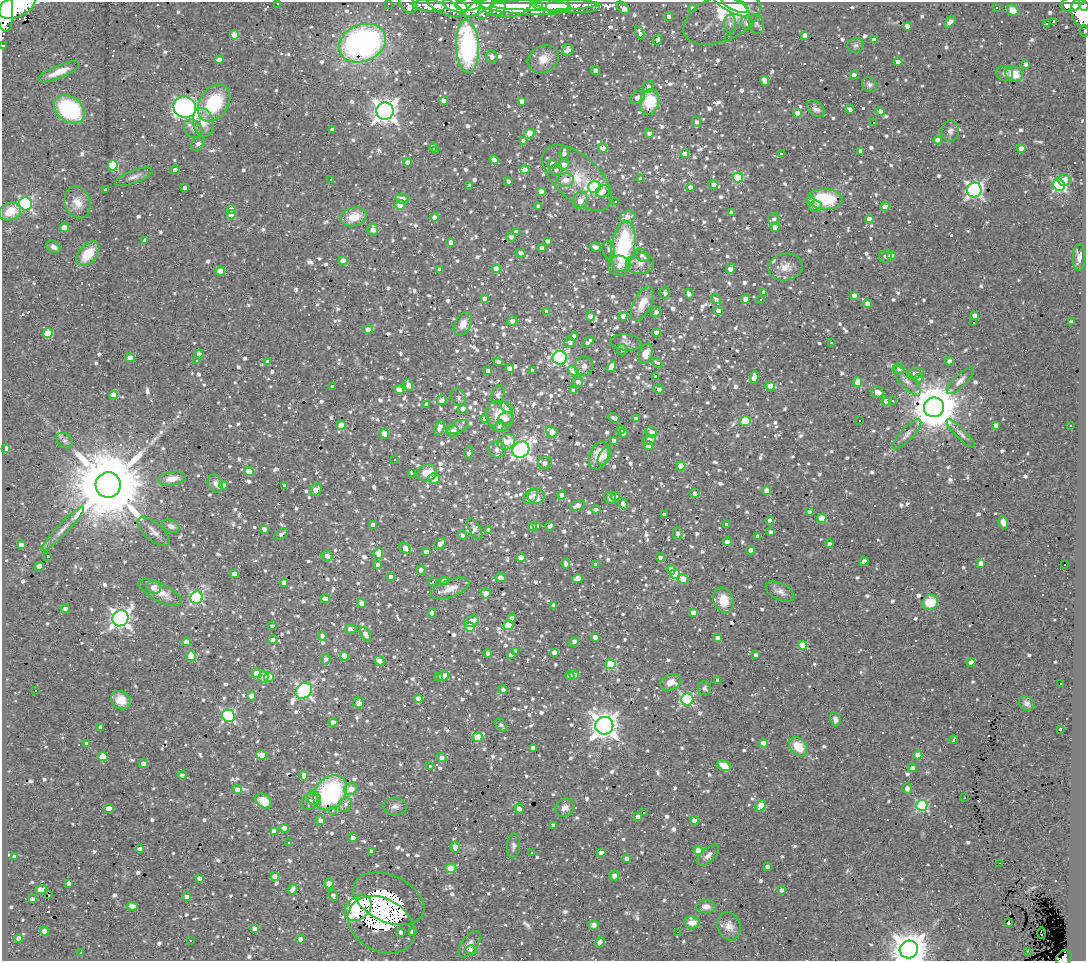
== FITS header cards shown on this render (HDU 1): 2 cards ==
NAXIS1  =                 1084
NAXIS2  =                  959

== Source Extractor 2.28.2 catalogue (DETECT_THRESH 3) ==
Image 1084 x 959 px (HDU 1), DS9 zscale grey, 1 PNG px = 1 image px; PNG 1088 x 963 px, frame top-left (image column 1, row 959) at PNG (2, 2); each listed source drawn as its Kron ellipse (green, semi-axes under 4 px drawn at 4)
Background 1.87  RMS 0.1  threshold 0.31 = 3 sigma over >= 5 px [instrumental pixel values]
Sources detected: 1572; of the 1572, the 500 brightest by FLUX_AUTO listed and drawn (1072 fainter detections omitted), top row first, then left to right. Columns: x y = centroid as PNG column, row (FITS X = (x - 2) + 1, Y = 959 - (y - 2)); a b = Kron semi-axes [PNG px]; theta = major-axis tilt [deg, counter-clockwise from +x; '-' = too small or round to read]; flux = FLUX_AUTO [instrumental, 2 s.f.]
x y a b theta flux
278 3 3 3 - 24
388 3 3 3 - 51
408 5 10 7 -41 230
455 5 13 6 -21 3600
468 5 13 6 3 3200
493 5 13 10 -27 3200
537 5 5 3 - 1400
545 5 54 5 1 3600
567 5 32 7 -4 2000
731 5 21 7 -29 560
735 5 14 6 -24 520
1071 5 9 7 17 740
1076 5 5 4 - 590
17 6 19 11 26 11000
429 6 16 6 -5 1200
444 6 20 7 -25 1500
480 6 18 6 31 2800
511 6 20 10 12 6900
525 6 46 8 -4 7000
557 6 12 7 14 1600
1084 6 5 3 - 560
486 8 12 5 64 2000
623 8 8 5 -39 64
693 8 4 4 - 38
996 8 3 3 - 160
5 10 22 8 -87 11000
1013 10 6 5 - 98
1082 13 15 10 -71 3300
669 17 4 4 - 25
722 18 41 23 24 420
950 22 7 4 48 57
1053 22 4 3 - 460
747 23 7 6 - 32
1046 23 3 3 - 180
730 24 9 6 90 25
756 24 10 7 -76 23
907 26 4 4 - 49
1084 31 6 3 -80 41
640 33 7 3 -69 30
235 35 4 4 - 150
805 35 4 4 - 46
729 39 3 3 - 33
658 40 5 4 - 26
874 40 4 4 - 44
362 43 24 18 23 2200
856 45 8 7 - 23
3 46 3 3 - 37
467 46 26 11 -87 1100
568 50 6 5 - 50
492 57 6 5 - 28
543 59 16 13 27 96
219 60 4 4 - 52
898 62 4 4 - 55
1026 64 4 3 - 28
595 71 4 4 - 37
59 72 22 6 23 110
1005 73 8 7 - 32
1014 74 9 7 -27 130
854 75 4 4 - 45
765 81 5 4 - 66
869 85 8 7 - 22
648 87 6 5 - 26
637 98 8 6 31 39
444 101 4 4 - 88
522 101 4 4 - 47
649 102 13 9 76 260
214 103 20 14 56 430
185 107 11 10 - 2700
69 109 17 12 -37 670
816 109 10 6 -43 30
850 109 4 3 - 29
385 111 8 8 - 6500
880 111 4 4 - 54
797 113 4 4 - 59
203 122 14 10 -77 87
696 122 5 4 - 23
874 122 3 3 - 41
193 129 10 8 -44 38
332 130 4 3 - 27
950 131 11 9 84 33
649 133 4 4 - 36
529 134 5 4 - 110
523 140 3 3 - 33
938 140 4 4 - 73
198 144 8 6 42 24
433 147 4 4 - 50
603 148 5 4 - 95
1021 148 4 4 - 80
435 151 4 3 - 23
861 151 4 4 - 39
564 153 7 4 86 32
685 153 4 4 - 52
781 153 3 3 - 29
494 160 5 4 - 61
408 162 4 4 - 62
552 164 5 4 - 53
113 165 5 5 - 470
564 165 6 5 - 65
175 170 4 4 - 33
525 170 4 4 - 69
556 170 6 6 - 23
134 177 19 6 21 42
577 178 42 22 -43 290
738 178 5 5 - 400
641 179 4 4 - 35
330 180 3 3 - 36
566 180 8 7 - 66
1064 180 6 6 - 72
508 181 4 3 - 23
469 185 3 3 - 28
713 185 5 4 - 43
1059 185 6 5 - 1100
594 187 6 6 - 1000
690 187 4 4 - 33
185 188 4 4 - 25
105 190 4 3 - 42
974 190 7 7 - 2300
541 191 4 4 - 46
603 191 7 6 - 45
402 199 7 5 -16 51
825 199 18 10 -2 280
580 200 9 7 73 88
810 200 4 4 - 25
78 202 16 12 -74 97
615 202 3 3 - 420
26 204 7 6 - 1400
400 205 5 4 - 200
538 206 4 3 - 23
815 206 6 5 - 31
885 207 5 4 - 91
231 210 4 4 - 98
10 211 11 8 20 140
731 213 4 3 - 26
231 215 4 4 - 94
354 217 13 9 14 130
434 217 4 4 - 44
627 217 8 5 16 49
774 219 6 6 - 25
869 219 4 4 - 56
775 227 4 4 - 75
64 228 4 4 - 120
373 229 6 5 - 49
516 232 4 4 - 44
511 237 5 4 - 27
145 240 4 3 - 23
548 241 3 3 - 23
451 242 4 4 - 44
623 246 26 12 81 680
54 247 7 5 -32 28
595 247 5 4 - 31
542 248 4 4 - 32
609 250 9 6 -83 23
521 253 5 4 - 24
88 254 14 9 49 190
642 255 8 5 -42 26
885 256 6 6 - 26
891 256 4 4 - 99
1079 257 13 6 87 49
343 261 4 4 - 79
640 263 14 10 0 60
619 266 11 10 - 52
785 267 17 13 11 86
496 269 4 4 - 73
731 269 5 4 - 84
439 270 3 3 - 22
220 271 4 4 - 150
764 292 4 3 - 24
665 293 6 5 - 27
689 294 5 4 - 34
854 295 4 4 - 40
484 298 4 3 - 23
716 299 5 4 - 26
745 299 4 4 - 51
761 300 3 3 - 26
642 304 19 9 64 110
867 304 4 4 - 69
718 311 4 4 - 50
547 312 4 4 - 37
656 312 5 5 - 23
590 316 4 4 - 37
623 316 4 4 - 62
975 316 4 4 - 57
512 321 5 5 - 34
1071 322 4 4 - 31
974 323 3 3 - 150
463 324 12 8 61 69
368 330 5 4 - 74
656 332 4 4 - 46
48 333 5 5 - 290
574 336 4 4 - 33
570 342 6 5 - 26
588 342 7 3 43 24
626 342 16 8 -5 40
831 343 3 3 - 78
622 350 5 5 - 24
199 354 4 4 - 37
646 354 10 6 70 77
130 358 4 4 - 160
560 358 7 6 - 1400
196 360 3 3 - 38
498 361 5 3 - 27
949 361 4 4 - 34
268 362 4 4 - 39
657 363 6 4 -28 37
584 366 10 9 - 41
611 367 6 4 58 57
510 369 4 4 - 57
899 369 5 5 - 40
488 371 4 4 - 35
533 371 4 4 - 29
573 371 5 4 - 180
915 373 8 5 13 38
656 377 4 3 - 30
754 377 6 4 83 68
919 378 4 4 - 41
907 381 19 6 -48 51
960 381 18 6 45 40
578 382 5 5 - 30
858 382 5 4 - 150
408 385 6 4 -70 57
770 386 5 4 - 110
333 387 4 3 - 24
659 389 5 4 - 25
399 390 4 4 - 94
573 391 4 4 - 30
877 392 6 5 - 58
113 395 4 4 - 140
498 395 9 6 69 22
458 397 9 7 -64 30
442 400 5 4 - 29
886 401 4 4 - 65
893 401 3 3 - 23
426 404 4 3 - 25
507 407 7 5 -36 160
934 407 10 10 - 34000
463 409 5 5 - 53
500 416 16 13 -71 150
506 418 8 6 6 32
614 418 6 4 -22 24
485 419 4 4 - 42
636 419 4 4 - 28
745 421 5 5 - 310
860 421 3 3 - 26
341 425 4 4 - 95
996 425 4 3 - 27
499 426 6 4 67 23
1070 426 3 3 - 40
457 427 12 6 21 30
439 428 8 5 72 41
621 430 4 4 - 39
453 431 6 5 - 45
552 432 6 5 - 110
651 432 6 5 - 42
623 433 4 4 - 26
961 433 19 5 -45 34
385 434 5 4 - 110
907 434 19 6 46 42
614 440 3 3 - 23
649 440 7 5 21 60
64 441 9 7 -40 26
506 442 9 7 34 90
649 446 4 4 - 58
6 448 4 4 - 46
497 449 9 8 - 41
521 450 9 7 33 3100
469 453 6 3 78 25
599 456 14 9 71 140
605 456 10 5 59 32
394 459 3 3 - 55
545 463 7 6 - 35
681 466 4 4 - 150
249 472 4 4 - 130
411 473 4 3 - 26
427 473 10 8 18 140
172 479 14 6 10 72
434 479 6 5 - 80
215 484 9 7 -66 30
108 485 12 12 - 120000
224 485 4 4 - 56
285 486 4 3 - 28
316 490 6 5 - 63
767 491 4 4 - 77
695 493 5 4 - 31
562 495 4 4 - 34
536 496 8 7 - 110
615 496 5 4 - 46
530 497 8 6 48 23
610 498 6 5 - 23
623 504 6 4 -54 57
577 505 8 4 22 52
596 509 4 4 - 23
809 512 4 4 - 25
664 515 4 3 - 24
822 518 4 4 - 140
770 520 4 4 - 38
1003 523 6 4 -68 38
373 525 4 3 - 24
727 525 4 4 - 40
171 526 9 6 -21 34
537 526 4 4 - 22
550 526 5 3 - 23
532 527 4 4 - 68
63 529 30 5 46 63
264 529 4 4 - 33
475 529 12 5 -63 42
489 530 4 4 - 45
154 532 19 9 -41 52
771 532 4 3 - 24
678 533 6 5 - 23
281 534 7 4 33 31
463 535 4 4 - 28
758 536 4 3 - 23
727 542 4 4 - 74
440 544 7 5 42 35
829 544 4 4 - 24
21 545 4 4 - 51
405 548 6 4 -45 58
751 550 4 4 - 74
426 552 4 4 - 36
378 553 5 4 - 71
48 556 3 3 - 26
327 556 5 5 - 47
660 557 4 4 - 24
521 558 4 4 - 96
864 561 5 4 - 33
981 563 4 4 - 55
566 564 5 4 - 28
1064 564 3 3 - 75
378 565 4 4 - 26
596 565 4 4 - 35
40 566 4 4 - 100
421 570 5 5 - 28
671 570 4 4 - 55
234 574 4 4 - 40
675 574 5 5 - 430
391 577 4 3 - 26
501 578 5 4 - 41
578 578 6 4 13 97
683 579 6 5 - 83
444 581 4 4 - 53
433 582 3 3 - 270
284 583 4 4 - 32
154 587 7 6 - 46
450 588 20 9 20 87
780 592 15 8 -26 43
160 593 23 9 -27 94
486 593 5 5 - 53
197 598 6 6 - 1100
325 599 4 4 - 50
723 600 13 10 -71 120
930 602 8 7 - 150
362 603 4 4 - 50
554 605 4 4 - 33
65 609 4 4 - 27
432 613 4 4 - 51
693 613 4 4 - 47
120 618 8 7 - 3800
512 618 4 4 - 31
472 621 7 5 19 70
508 625 5 4 - 310
272 626 4 3 - 26
470 627 5 4 - 290
350 629 6 5 - 28
366 634 7 4 -56 41
322 636 4 4 - 28
595 637 4 4 - 68
718 638 4 4 - 44
273 640 5 4 - 30
186 642 4 4 - 52
574 642 5 4 - 32
803 645 4 4 - 160
516 651 4 3 - 25
554 652 4 4 - 34
488 653 4 4 - 27
511 655 4 4 - 40
756 655 4 4 - 31
191 656 5 4 - 200
344 656 4 4 - 97
326 659 5 4 - 28
379 661 5 4 - 50
971 662 4 4 - 56
611 664 5 5 - 410
256 673 5 4 - 88
574 675 5 4 - 50
443 676 5 5 - 75
570 676 4 4 - 59
263 677 6 5 - 27
269 677 5 4 - 190
438 677 4 4 - 27
718 680 4 4 - 31
670 682 10 8 25 63
1061 683 3 3 - 50
704 688 7 6 - 23
35 690 3 3 - 67
503 690 4 4 - 23
304 691 9 7 41 1700
251 696 5 4 - 35
418 699 4 4 - 37
687 699 6 6 - 980
121 700 10 8 -32 92
359 703 5 5 - 47
1027 703 8 6 -40 27
229 716 6 6 - 1100
835 719 7 5 -76 29
333 722 4 4 - 44
501 725 7 5 -51 22
604 726 9 8 - 8200
101 727 4 3 - 26
1060 729 3 3 - 26
477 737 5 4 - 150
954 740 4 3 - 36
763 743 4 4 - 66
87 744 4 3 - 31
798 747 11 8 -48 140
533 748 4 4 - 68
262 755 5 4 - 110
918 755 4 4 - 88
103 757 5 4 - 190
442 757 5 4 - 34
143 764 5 4 - 49
429 766 4 3 - 41
724 766 7 5 -29 95
912 768 4 4 - 28
182 775 4 4 - 23
304 775 5 4 - 50
907 788 5 4 - 40
351 789 7 6 - 82
237 790 4 4 - 51
330 793 19 15 52 1000
314 798 8 6 -46 29
964 798 3 3 - 43
264 801 9 6 -41 140
310 801 9 7 41 52
345 805 7 6 - 25
922 805 5 5 - 740
395 806 11 9 -4 37
761 806 6 4 56 180
109 808 4 4 - 94
565 808 10 8 33 46
519 809 5 4 - 52
333 810 4 3 - 29
644 812 3 3 - 90
638 817 4 4 - 61
320 820 5 5 - 33
694 820 4 4 - 38
553 825 4 3 - 23
284 828 4 4 - 68
274 831 4 4 - 85
353 838 5 4 - 45
289 842 3 3 - 82
513 846 12 6 84 27
455 847 5 4 - 69
140 849 4 4 - 27
698 850 4 4 - 100
372 851 4 3 - 35
531 853 3 3 - 110
601 853 4 4 - 79
708 855 13 7 43 37
15 857 4 3 - 25
627 858 4 4 - 28
1000 863 3 2 - 46
767 867 4 3 - 25
451 868 5 4 - 180
275 876 4 4 - 100
614 876 5 5 - 32
199 878 4 4 - 30
69 883 4 4 - 44
329 883 5 5 - 55
293 889 6 4 56 47
41 890 6 4 24 120
782 890 4 4 - 26
48 895 3 2 - 32
333 895 6 4 -66 27
187 897 4 4 - 36
32 899 4 3 - 30
389 899 37 23 -25 1300
132 906 5 4 - 53
706 906 9 6 -2 50
358 908 15 11 39 1200
692 922 8 6 -5 79
1009 923 4 3 - 34
381 925 35 26 -29 1200
593 925 5 5 - 25
729 926 14 11 -71 61
255 929 4 4 - 69
45 931 4 4 - 85
401 932 4 3 - 29
413 932 4 3 - 28
678 932 3 2 - 110
1042 933 6 3 -88 40
19 938 4 4 - 63
300 939 4 4 - 37
190 941 3 3 - 50
600 942 6 4 56 35
469 944 15 8 54 46
909 949 9 8 - 17000
471 950 5 5 - 57
1027 951 2 2 - 46
81 953 3 3 - 89
1064 958 8 7 - 410
At the frame edge (FLAGS 8, measured only in part): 10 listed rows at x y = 278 3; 388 3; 408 5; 17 6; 1084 6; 5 10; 1084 31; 3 46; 909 949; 1064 958
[1072 fainter detections neither listed nor drawn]